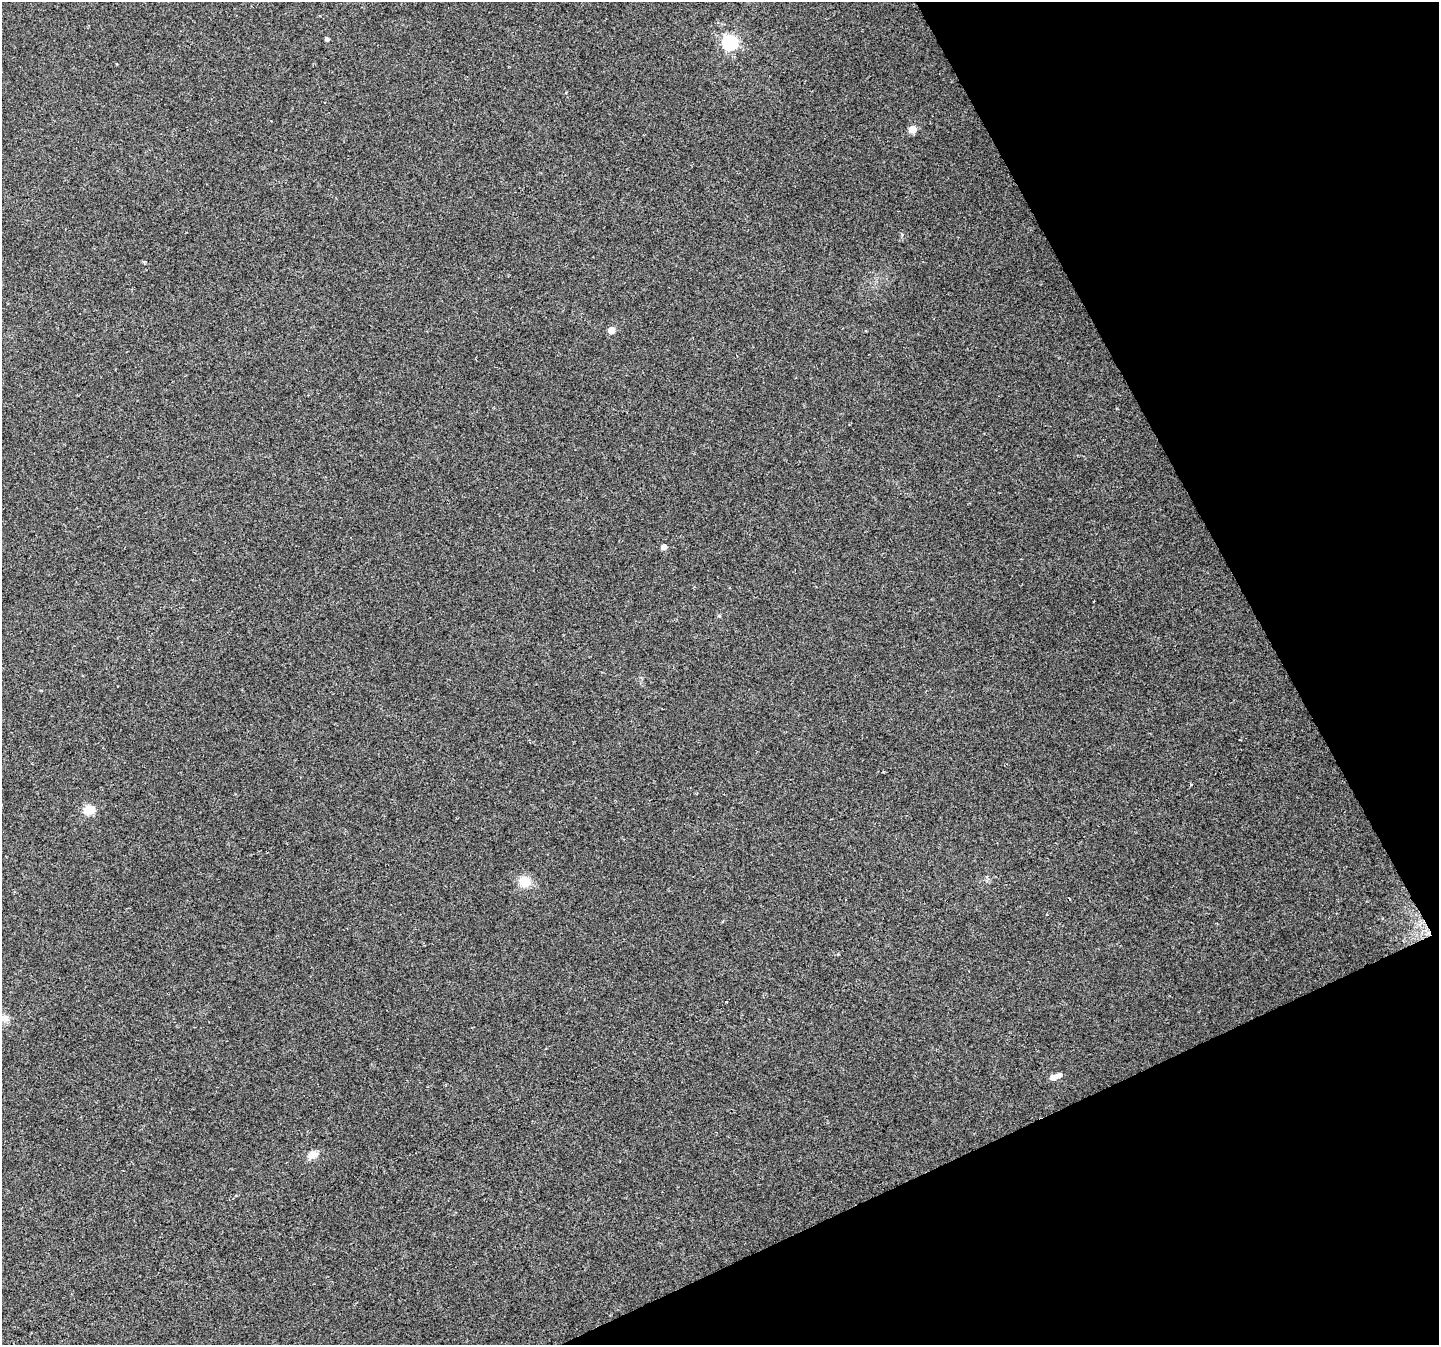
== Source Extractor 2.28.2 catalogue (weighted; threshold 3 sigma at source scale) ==
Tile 12 of 4 x 4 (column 4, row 3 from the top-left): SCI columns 4314-5750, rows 1502-2844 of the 5750 x 5629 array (HDU 1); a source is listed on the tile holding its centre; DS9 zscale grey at full resolution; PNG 1441 x 1347 px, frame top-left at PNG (2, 2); no overlay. Shown black and unused: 22% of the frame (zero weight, under 2 of 3 exposures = <1% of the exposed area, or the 3 px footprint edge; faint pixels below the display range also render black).
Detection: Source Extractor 2.28.2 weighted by HDU 2 'WHT'; one run over the whole footprint, this tile lists its part. Background 0.0804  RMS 0.0076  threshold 0.0341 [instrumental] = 3 sigma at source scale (4.5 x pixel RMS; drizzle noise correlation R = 1.50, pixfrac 1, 0.0396/0.0396 arcsec/px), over >= 5 px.
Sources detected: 13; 2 cosmic-ray / hot-pixel residue — not listed; the other 11 listed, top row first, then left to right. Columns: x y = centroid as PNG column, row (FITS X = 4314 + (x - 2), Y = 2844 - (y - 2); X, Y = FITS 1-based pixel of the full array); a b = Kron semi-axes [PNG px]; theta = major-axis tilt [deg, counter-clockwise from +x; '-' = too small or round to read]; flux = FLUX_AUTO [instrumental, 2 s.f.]
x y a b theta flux
327 39 4 4 - 1.7
730 42 7 6 - 170
912 129 5 5 - 14
611 330 5 5 - 11
664 547 5 5 - 4.7
89 810 6 5 - 37
525 882 11 10 - 13
5 1018 11 9 -28 4.2
1059 1075 5 4 - 3.2
1053 1077 6 5 - 6.7
313 1155 14 9 23 5.8